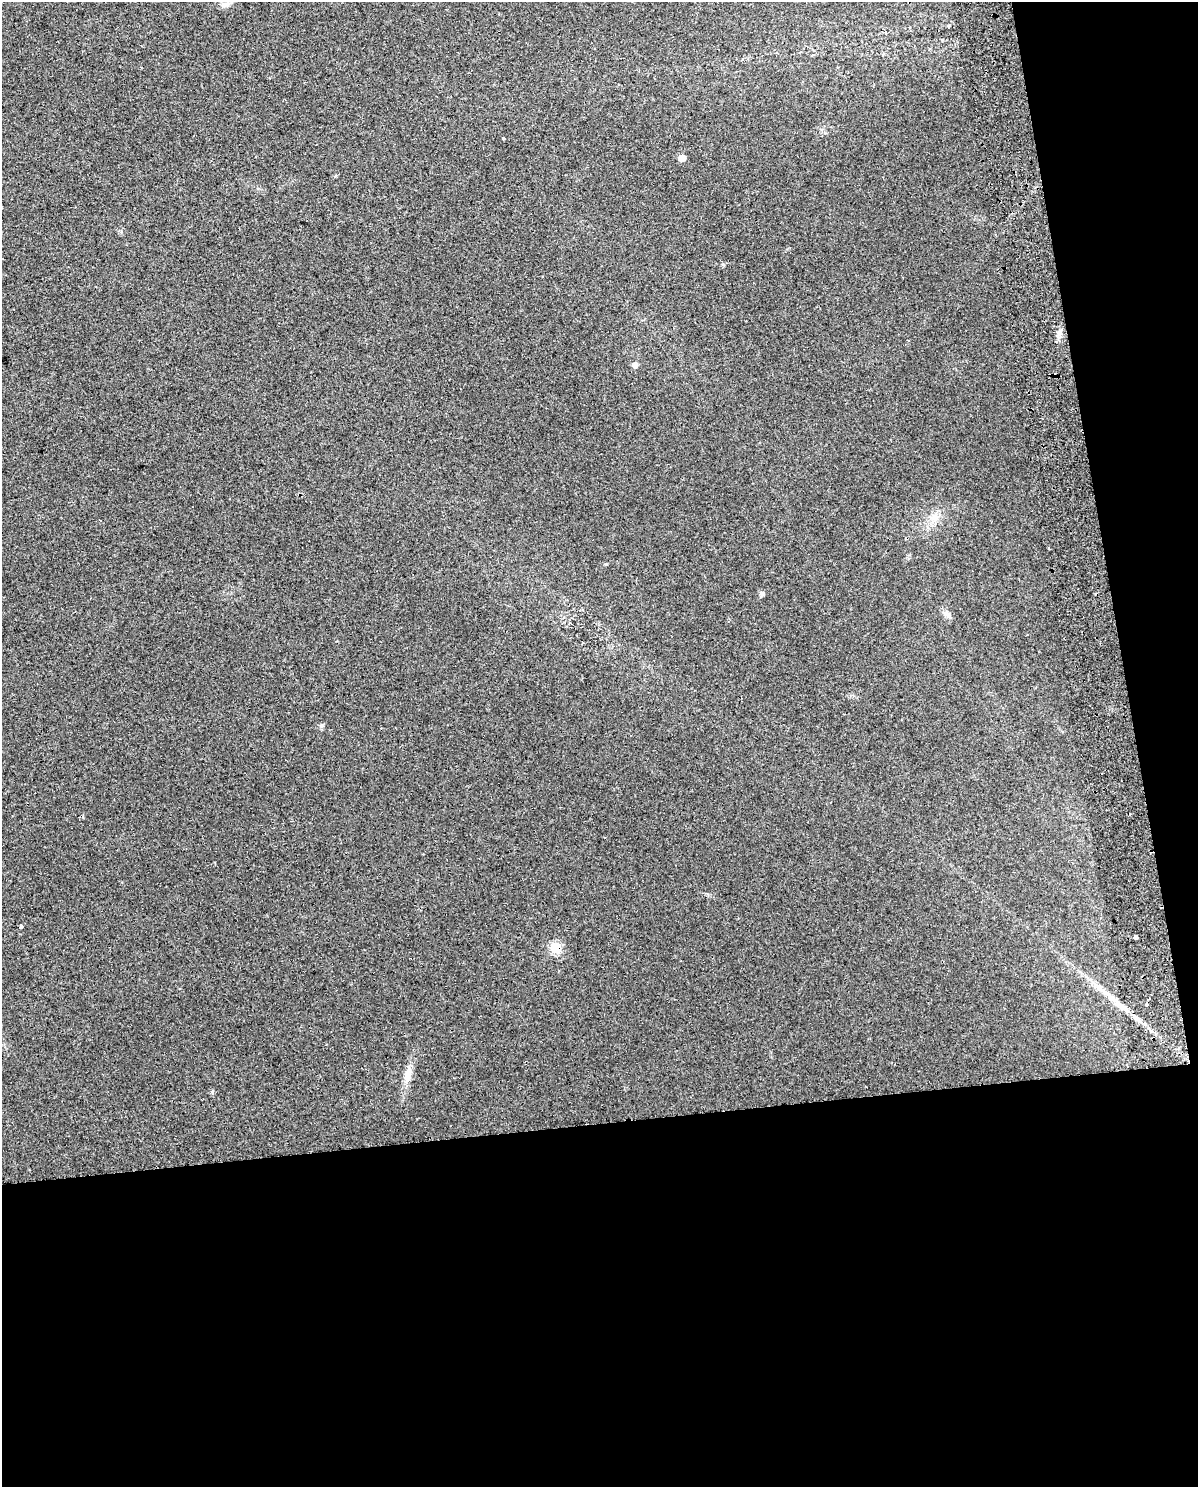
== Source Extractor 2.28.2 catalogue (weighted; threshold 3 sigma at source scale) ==
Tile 12 of 4 x 3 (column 4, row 3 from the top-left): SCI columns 3646-4841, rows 33-1517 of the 4897 x 4562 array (HDU 1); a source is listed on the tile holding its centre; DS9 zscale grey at full resolution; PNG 1200 x 1489 px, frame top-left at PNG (2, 2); no overlay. Shown black and unused: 30% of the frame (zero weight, under 2 of 3 exposures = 3% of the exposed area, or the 3 px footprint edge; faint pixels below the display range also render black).
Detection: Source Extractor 2.28.2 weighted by HDU 2 'WHT'; one run over the whole footprint, this tile lists its part. Background 0.0239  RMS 0.0069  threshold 0.0309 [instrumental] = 3 sigma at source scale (4.5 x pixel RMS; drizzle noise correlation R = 1.50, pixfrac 1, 0.0396/0.0396 arcsec/px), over >= 5 px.
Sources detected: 12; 1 cosmic-ray / hot-pixel residue — not listed; the other 11 listed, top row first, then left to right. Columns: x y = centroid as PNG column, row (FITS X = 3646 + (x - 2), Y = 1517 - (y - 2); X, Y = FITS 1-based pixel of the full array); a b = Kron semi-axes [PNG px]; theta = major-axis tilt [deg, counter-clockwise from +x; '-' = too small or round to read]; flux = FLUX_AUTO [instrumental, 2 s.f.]
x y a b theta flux
226 4 14 7 23 3.4
503 138 4 3 - 2.6
682 158 6 6 - 4.7
635 365 6 6 - 3.3
762 594 7 6 - 1.6
947 614 10 7 -32 2.8
22 926 4 3 - 3.4
1135 937 4 4 - 7.3
556 947 7 7 - 24
1119 1005 15 6 -38 5.4
407 1075 19 9 80 6.8
Overlapping masked pixels (flux is a lower limit): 1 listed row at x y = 556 947
Unlisted compact peaks at least as high as the median listed source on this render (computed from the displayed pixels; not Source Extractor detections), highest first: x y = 321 726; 212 1092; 1057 336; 606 564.